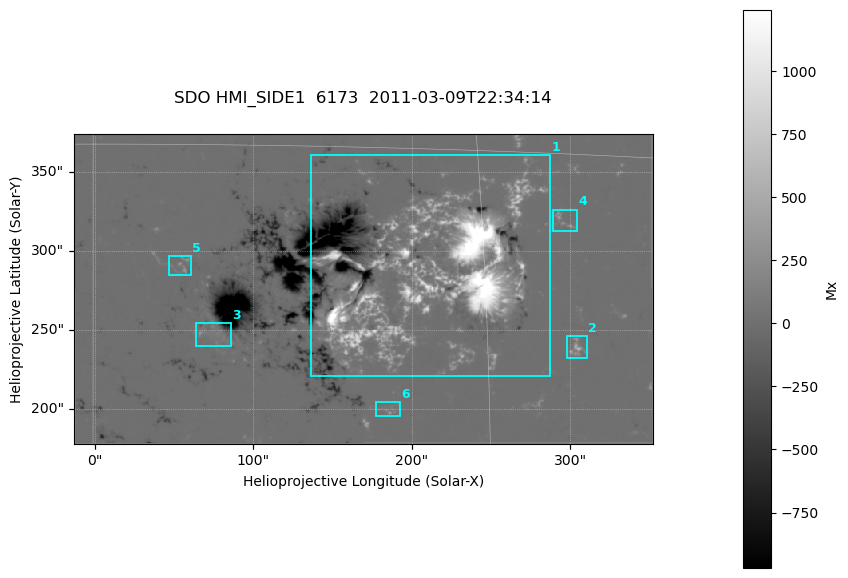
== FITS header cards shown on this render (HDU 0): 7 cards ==
TELESCOP= 'SDO     '           /
INSTRUME= 'HMI_SIDE1'          /
WAVELNTH=              6173.00 /
DATE-OBS= '2011-03-09T22:34:14.900' /
CTYPE1  = 'HPLN-TAN'           /
CTYPE2  = 'HPLT-TAN'           /
BUNIT   = 'Mx      '           /

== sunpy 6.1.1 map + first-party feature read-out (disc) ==
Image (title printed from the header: SDO HMI_SIDE1  6173  2011-03-09T22:34:14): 725 x 389 px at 0.504 arcsec/px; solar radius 967 arcsec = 1917 px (partial field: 2.4% of the solar disc is inside the frame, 99% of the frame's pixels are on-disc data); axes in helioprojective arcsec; data unit Mx (BUNIT, on the colour bar)
Orientation: file roll -179.9 deg (from PC/CROTA): ROTATED to solar-north-up (sunpy Map.rotate, bilinear) for analysis and display; everything below refers to the rotated frame; the empty margins the rotation leaves inside the frame are drawn grey
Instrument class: DISC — disc imager (sunpy class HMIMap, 6173 A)
Bright regions (active regions / flare kernels): reference = the on-disc median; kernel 7 px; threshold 5 sigma = 45.4 Mx over a disc level ~0.114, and >= 1.15x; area >= 282 px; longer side >= 5 px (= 2.5 arcsec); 6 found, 6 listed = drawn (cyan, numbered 1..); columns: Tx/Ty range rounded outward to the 2 arcsec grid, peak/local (2 s.f.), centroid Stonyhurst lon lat
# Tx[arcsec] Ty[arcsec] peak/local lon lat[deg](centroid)
1 136..288 220..362 13493 +13 +10
2 298..312 232..248 3267 +18 +7
3 62..86 240..256 1313 +5 +7
4 288..306 312..326 2049 +18 +12
5 46..62 284..298 1444 +3 +10
6 176..194 194..206 1410 +11 +5